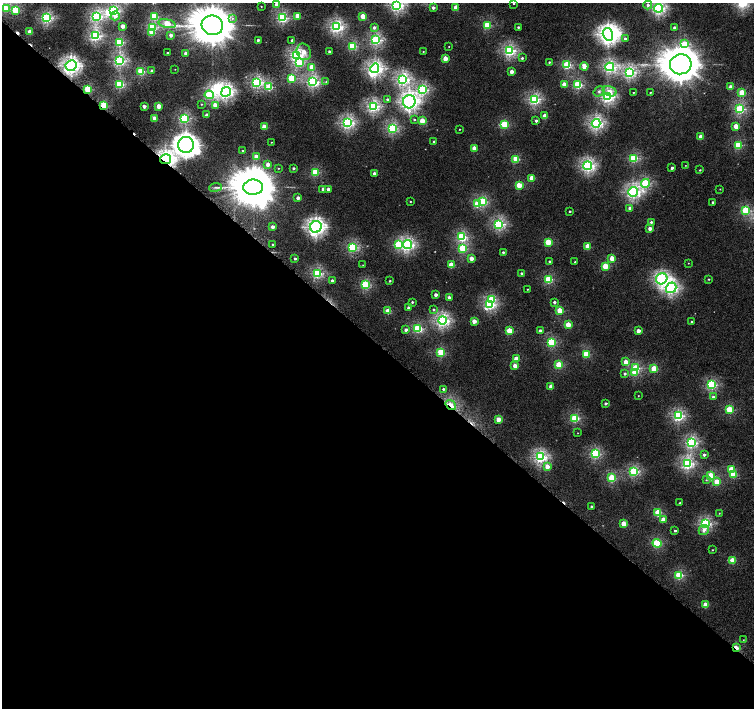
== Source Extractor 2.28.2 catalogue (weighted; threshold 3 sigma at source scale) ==
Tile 14 of 4 x 4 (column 2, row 4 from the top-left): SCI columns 1527-3029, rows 248-1658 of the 6052 x 6055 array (HDU 1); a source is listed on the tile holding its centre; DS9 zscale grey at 2 x 2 block average (1 PNG px = mean of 2 x 2 image px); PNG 756 x 710 px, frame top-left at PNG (2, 3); each listed source drawn as its Kron ellipse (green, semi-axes under 4 px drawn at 4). Shown black and unused: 52% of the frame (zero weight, under 4 of 8 exposures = <1% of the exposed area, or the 3 px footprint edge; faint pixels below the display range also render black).
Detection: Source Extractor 2.28.2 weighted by HDU 2 'WHT'; one run over the whole footprint, this tile lists its part. Background 4.05e-04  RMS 0.0014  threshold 0.00554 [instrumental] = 3 sigma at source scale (4.09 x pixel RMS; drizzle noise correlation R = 1.36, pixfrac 0.8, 0.0396/0.0396 arcsec/px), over >= 5 px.
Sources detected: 262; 2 too faint to see at this stretch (2 x 2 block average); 6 inside a brighter object's white glare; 4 cosmic-ray / hot-pixel residue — neither listed nor drawn; the other 250 listed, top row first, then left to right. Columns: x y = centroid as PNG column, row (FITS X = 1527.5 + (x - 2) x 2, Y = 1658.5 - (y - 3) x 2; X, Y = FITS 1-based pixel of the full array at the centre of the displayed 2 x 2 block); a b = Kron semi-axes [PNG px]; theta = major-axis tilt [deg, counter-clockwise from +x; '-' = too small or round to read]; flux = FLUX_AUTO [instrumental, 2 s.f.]
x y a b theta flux
514 3 2 2 - 0.28
277 5 2 2 - 3.4
397 5 4 4 - 55
648 5 4 4 - 1.2
261 6 2 2 - 0.19
456 7 3 2 - 6
6 8 3 3 - 6.3
433 8 2 2 - 1.4
659 8 4 4 - 55
15 10 3 3 - 16
113 11 3 3 - 43
96 16 4 4 - 46
115 16 5 3 - 2
154 16 3 3 - 15
297 16 3 3 - 6
363 16 3 3 - 7.4
47 18 3 3 - 44
232 18 4 3 - 0.62
282 18 3 3 - 35
167 24 9 3 -12 14
212 25 11 9 -17 1800
487 25 3 3 - 17
123 26 2 2 - 3.4
152 27 3 3 - 20
336 27 4 4 - 56
374 27 3 3 - 1.2
518 27 2 2 - 0.66
674 27 2 2 - 1.1
30 32 2 2 - 4.3
151 33 3 3 - 6.6
608 34 6 5 - 120
171 35 2 2 - 2.2
95 36 4 3 - 43
625 39 3 2 - 0.81
258 40 2 2 - 1.1
292 40 2 2 - 0.91
376 40 3 3 - 40
119 42 3 3 - 25
685 44 4 3 - 12
352 46 3 3 - 22
449 46 2 2 - 0.17
423 51 3 2 - 0.25
509 51 4 4 - 47
304 52 8 7 - 3.4
329 52 2 2 - 1.4
167 53 2 2 - 0.45
186 53 2 2 - 2.1
296 55 4 4 - 53
522 58 3 2 - 0.65
445 59 3 3 - 5.8
120 61 3 3 - 44
549 62 2 2 - 0.43
299 63 4 4 - 15
681 64 11 10 - 1300
567 65 3 3 - 21
71 66 6 5 - 110
584 66 4 3 - 5.6
312 67 3 3 - 7.7
610 67 4 4 - 49
375 68 5 4 - 97
175 69 2 2 - 0.1
141 71 3 3 - 19
152 71 2 2 - 1.2
512 72 2 2 - 3
629 72 4 4 - 46
291 78 3 3 - 18
403 79 4 4 - 55
257 82 4 3 - 41
313 82 4 4 - 45
326 82 3 2 - 0.18
120 84 3 3 - 27
564 84 3 2 - 4.5
578 85 3 3 - 23
269 87 3 3 - 16
731 87 2 2 - 3.2
88 89 3 3 - 18
422 90 4 3 - 37
599 91 5 4 - 1
609 91 7 5 -18 2.7
226 92 5 4 - 72
633 92 2 2 - 0.17
650 92 2 2 - 0.31
742 93 3 3 - 13
209 95 4 4 - 29
608 97 4 3 - 57
387 99 2 2 - 0.67
534 99 4 3 - 41
409 102 6 6 - 110
202 104 3 2 - 0.24
104 105 3 3 - 18
215 105 3 2 - 4.3
144 106 2 2 - 2.3
158 106 3 2 - 4.8
373 106 4 3 - 48
740 109 3 3 - 31
207 115 2 2 - 2.1
545 116 3 2 - 4.4
154 118 3 2 - 4.3
185 118 3 3 - 32
414 120 3 2 - 0.53
422 121 3 3 - 8.4
536 121 2 2 - 1.1
348 123 4 4 - 51
596 123 4 4 - 58
504 124 3 3 - 16
736 126 3 3 - 6.8
264 127 3 3 - 7
392 128 3 3 - 33
459 129 2 2 - 0.2
700 137 3 2 - 4.7
271 142 2 2 - 0.16
434 142 2 2 - 0.61
186 145 8 8 - 250
738 145 3 3 - 17
474 148 3 2 - 5.3
242 151 2 2 - 0.29
256 157 3 3 - 5.4
634 158 3 3 - 24
166 159 5 5 - 130
516 159 3 3 - 13
268 164 3 2 - 3.1
685 165 2 2 - 0.13
588 166 4 4 - 57
278 168 2 2 - 0.22
293 168 2 2 - 0.76
672 168 2 2 - 1.4
700 170 2 2 - 0.29
315 172 3 3 - 17
374 173 2 2 - 2
532 178 3 3 - 5.7
645 183 4 3 - 29
519 185 3 3 - 8.6
215 187 6 3 8 0.58
253 187 10 7 1 1600
323 189 2 2 - 1.3
328 189 2 2 - 1.8
720 189 2 2 - 0.19
633 192 5 4 - 60
298 198 2 2 - 2.3
410 202 2 2 - 0.28
483 202 3 3 - 22
713 202 2 2 - 0.6
477 204 3 3 - 12
630 208 2 2 - 2
746 210 3 3 - 20
570 211 2 2 - 0.52
651 222 3 2 - 0.75
499 224 4 3 - 40
272 227 2 2 - 2.2
316 227 6 5 - 120
650 228 2 2 - 2.7
462 237 3 3 - 28
548 242 3 3 - 11
273 244 2 2 - 0.63
408 244 4 4 - 52
398 245 4 4 - 16
588 246 3 3 - 6.5
353 247 3 3 - 31
462 249 3 3 - 19
503 252 2 2 - 0.67
612 258 3 3 - 5.5
295 259 2 2 - 0.79
471 259 3 2 - 3.7
549 261 2 2 - 0.5
575 262 2 2 - 0.43
688 263 2 2 - 0.16
363 265 2 2 - 0.12
451 265 3 3 - 8.2
605 266 3 3 - 9.6
317 273 3 3 - 32
522 273 2 2 - 0.77
549 279 3 3 - 19
662 279 6 5 - 59
709 279 2 2 - 0.34
332 281 2 2 - 1.4
390 281 2 2 - 0.45
365 285 3 3 - 23
671 288 5 5 - 60
527 289 2 2 - 0.23
436 295 2 2 - 2
449 297 2 2 - 1.7
491 299 3 3 - 13
412 302 2 2 - 0.59
554 302 2 2 - 0.93
490 304 4 3 - 36
409 308 2 2 - 1.6
434 310 3 3 - 0.57
388 311 3 3 - 7.7
560 311 3 3 - 8.8
442 320 4 4 - 59
474 321 3 2 - 4.1
691 322 2 2 - 0.49
568 325 3 3 - 7.4
418 328 4 3 - 24
406 330 3 2 - 1.3
509 331 3 3 - 10
540 331 2 2 - 1.4
638 331 3 2 - 3.4
551 342 3 3 - 21
441 352 3 3 - 18
586 354 3 3 - 14
516 359 3 3 - 5
626 362 3 3 - 4.4
559 365 3 3 - 14
515 366 3 3 - 3.9
636 368 3 3 - 15
654 369 3 3 - 11
635 372 3 3 - 10
625 374 3 3 - 0.76
711 385 3 3 - 31
551 387 3 3 - 4.5
443 389 3 2 - 0.77
638 396 2 2 - 0.17
713 397 3 2 - 0.97
605 403 2 2 - 0.98
451 405 6 3 -37 8.4
729 409 3 3 - 15
678 416 4 3 - 39
575 418 3 3 - 20
498 420 3 3 - 5.5
578 433 2 2 - 0.12
691 443 4 4 - 43
595 454 3 3 - 30
704 455 3 2 - 1.2
540 457 4 4 - 51
687 464 4 4 - 45
547 467 3 3 - 3.4
731 469 3 3 - 8.2
634 471 3 3 - 31
733 475 3 3 - 8.2
711 476 3 3 - 14
612 478 3 3 - 19
706 480 4 3 - 0.42
717 482 3 3 - 8.7
680 503 2 2 - 0.35
592 507 2 2 - 0.93
658 513 3 3 - 12
719 513 2 2 - 0.18
663 520 3 3 - 3.4
624 524 3 3 - 7.2
705 524 4 4 - 38
704 530 5 4 - 1.5
675 531 2 2 - 0.56
657 543 4 3 - 21
713 550 3 2 - 0.18
732 560 3 3 - 8.1
679 575 3 3 - 20
705 605 3 3 - 5.5
743 640 2 2 - 0.15
736 648 4 2 - 7.8
Overlapping masked pixels (flux is a lower limit): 6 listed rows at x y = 71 66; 88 89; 104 105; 166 159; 451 405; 736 648
Isophote crosses this tile's border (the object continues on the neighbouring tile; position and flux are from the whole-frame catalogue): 4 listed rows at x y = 514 3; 277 5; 397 5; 659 8